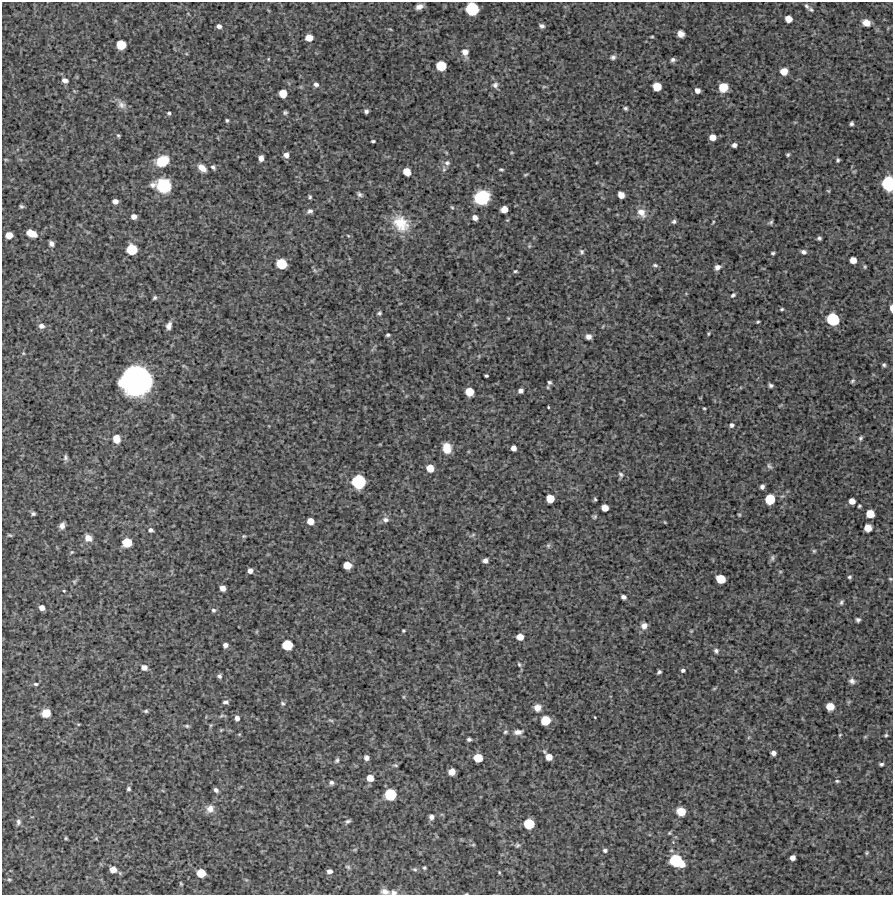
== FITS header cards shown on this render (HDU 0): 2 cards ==
NAXIS1  =                  891 /Length X axis
NAXIS2  =                  893 /Length Y axis

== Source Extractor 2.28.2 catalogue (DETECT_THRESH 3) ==
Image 891 x 893 px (HDU 0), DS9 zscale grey, 1 PNG px = 1 image px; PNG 895 x 897 px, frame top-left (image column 1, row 893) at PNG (2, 2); no overlay
Background 4550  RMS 230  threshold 683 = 3 sigma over >= 5 px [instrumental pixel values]
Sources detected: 244; all 244 listed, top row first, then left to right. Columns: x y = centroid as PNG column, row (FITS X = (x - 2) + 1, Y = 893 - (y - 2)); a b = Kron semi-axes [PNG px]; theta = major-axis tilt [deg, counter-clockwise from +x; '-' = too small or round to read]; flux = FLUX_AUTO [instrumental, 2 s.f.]
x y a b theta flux
806 6 7 5 -49 3.4e+04
419 7 8 5 21 8.3e+04
472 9 9 9 - 8.3e+05
811 9 7 5 -31 2.7e+04
788 19 6 5 - 1.4e+05
866 23 8 6 -21 1.3e+05
219 26 5 5 - 5.7e+04
542 26 5 4 - 3.8e+04
390 29 5 3 - 1.2e+04
681 34 6 6 - 9.1e+04
652 37 5 3 - 1.6e+04
309 38 6 5 - 1.7e+05
121 45 7 7 - 3.6e+05
465 52 10 7 -76 9.6e+04
613 57 6 5 - 3.8e+04
268 59 4 3 - 1.2e+04
673 60 6 5 - 3.7e+04
441 66 7 7 - 4.2e+05
784 71 6 6 - 2.1e+05
65 80 6 5 - 6.6e+04
316 84 6 5 - 4.7e+04
495 85 8 8 - 5.6e+04
657 86 6 6 - 2.7e+05
544 87 6 4 1 1.9e+04
723 87 7 7 - 3.3e+05
697 90 5 5 - 6.9e+04
283 93 6 6 - 2.3e+05
121 105 13 9 -44 8.7e+04
625 108 4 3 - 2.6e+04
366 111 4 4 - 3.7e+04
169 113 5 4 - 2.6e+04
285 113 4 3 - 2.5e+04
227 120 4 3 - 2.2e+04
851 123 4 4 - 3.1e+04
118 135 4 4 - 2.1e+04
712 137 5 5 - 1.5e+05
373 141 4 3 - 2.3e+04
734 145 5 4 - 4.8e+04
788 154 4 3 - 2.2e+04
286 155 6 6 - 6.6e+04
261 158 6 4 79 7.2e+04
6 160 6 3 -18 1.5e+04
838 160 4 3 - 2.4e+04
162 161 13 10 24 4.0e+05
447 163 8 7 - 5.6e+04
213 167 6 4 -54 3.5e+04
202 168 9 6 -43 1.5e+05
501 170 5 3 - 2.1e+04
854 171 6 3 19 1.6e+04
407 172 6 5 - 2.0e+05
525 175 5 3 - 1.7e+04
888 184 10 8 -87 9.8e+05
153 185 7 7 - 5.9e+04
163 185 13 12 - 6.2e+05
828 191 5 4 - 1.5e+04
359 194 8 5 -38 3.8e+04
621 195 6 5 - 1.2e+05
310 197 5 3 - 2.4e+04
482 197 12 10 23 6.9e+05
115 201 5 4 - 7.5e+04
21 206 4 4 - 2.6e+04
452 207 6 4 -43 2.0e+04
504 209 6 5 - 1.5e+05
310 211 8 6 27 4.6e+04
641 213 13 9 -52 1.4e+05
134 216 6 5 - 8.1e+04
475 218 5 5 - 7.4e+04
674 221 6 6 - 3.3e+04
713 222 5 3 - 1.5e+04
771 222 6 5 - 2.7e+04
401 223 24 19 -49 4.3e+05
32 233 9 6 -22 1.9e+05
9 235 6 5 - 1.6e+05
348 236 5 3 - 1.7e+04
819 238 4 4 - 2.7e+04
51 244 5 4 - 5.9e+04
529 246 6 4 47 2.1e+04
132 250 7 7 - 4.7e+05
582 252 7 5 -69 3.5e+04
804 252 6 5 - 4.2e+04
773 253 4 3 - 2.4e+04
853 260 5 5 - 1.4e+05
281 264 8 7 - 4.7e+05
655 265 7 4 -2 2.9e+04
717 267 7 5 26 6.5e+04
865 267 5 3 - 1.6e+04
315 270 7 4 -45 2.7e+04
515 271 5 4 - 2.0e+04
733 295 6 4 43 2.9e+04
155 298 4 4 - 2.7e+04
891 308 6 3 -86 6.6e+04
782 309 5 4 - 2.0e+04
379 313 6 5 - 2.6e+04
508 318 4 3 - 1.1e+04
833 319 9 8 - 7.3e+05
758 322 3 2 - 1.7e+04
475 325 6 3 -18 1.5e+04
41 326 7 6 - 6.7e+04
169 326 8 5 72 7.2e+04
603 326 5 3 - 1.2e+04
709 334 5 3 - 1.6e+04
388 335 4 3 - 2.8e+04
588 337 6 5 - 6.4e+04
23 353 5 4 - 1.5e+04
884 365 4 4 - 2.6e+04
486 376 4 3 - 2.3e+04
137 380 22 22 - 3.5e+06
853 381 6 4 41 2.3e+04
549 382 6 6 - 3.3e+04
122 383 7 6 - 2.2e+05
771 385 4 4 - 3.3e+04
521 391 5 4 - 6.0e+04
469 392 6 6 - 2.9e+05
548 407 3 2 - 1.4e+04
704 408 3 2 - 1.5e+04
732 425 5 5 - 3.6e+04
860 438 6 5 - 2.7e+04
116 439 8 7 - 1.6e+05
447 448 10 8 -79 1.9e+05
513 448 5 5 - 8.1e+04
65 457 8 6 -81 3.7e+04
769 466 9 5 -52 3.3e+04
430 468 6 6 - 1.9e+05
621 475 8 6 -52 3.7e+04
359 482 9 9 - 9.2e+05
762 487 5 4 - 4.3e+04
550 499 6 6 - 2.4e+05
595 499 4 3 - 2.2e+04
770 499 7 7 - 4.2e+05
852 501 5 5 - 1.1e+05
859 506 3 3 - 1.9e+04
605 508 6 5 - 1.4e+05
33 514 5 4 - 3.4e+04
870 514 6 6 - 2.4e+05
739 515 4 3 - 1.6e+04
594 517 6 5 - 2.5e+04
385 520 9 7 1 6.0e+04
310 521 6 5 - 1.4e+05
62 526 7 5 69 7.6e+04
868 528 6 6 - 1.8e+05
151 530 5 4 - 4.0e+04
10 535 6 4 -26 2.0e+04
473 535 6 4 20 2.2e+04
244 536 5 4 - 1.9e+04
88 538 9 8 - 1.2e+05
127 542 7 7 - 3.8e+05
548 545 7 5 69 2.9e+04
814 551 5 5 - 2.1e+04
72 552 5 5 - 1.9e+04
772 558 9 5 89 3.9e+04
485 560 5 4 - 5.4e+04
347 565 6 6 - 2.2e+05
250 571 5 5 - 6.7e+04
849 577 5 4 - 2.4e+04
720 579 7 6 - 3.3e+05
890 579 4 3 - 1.4e+04
74 582 8 6 55 2.8e+04
223 588 5 5 - 9.5e+04
64 591 3 3 - 1.6e+04
623 597 5 4 - 5.3e+04
841 602 7 4 65 2.9e+04
42 608 5 5 - 8.5e+04
213 610 6 6 - 3.5e+04
858 620 4 4 - 3.2e+04
644 626 9 8 - 8.5e+04
403 631 3 3 - 1.9e+04
691 631 5 4 - 1.4e+04
520 637 6 5 - 1.5e+05
225 645 5 4 - 5.7e+04
287 645 7 7 - 4.5e+05
716 651 6 5 - 3.8e+04
519 664 6 5 - 2.5e+04
144 667 8 7 - 7.7e+04
683 670 4 4 - 4.0e+04
659 672 5 3 - 3.0e+04
219 676 5 5 - 3.6e+04
852 681 7 6 - 5.0e+04
36 684 6 4 -2 2.8e+04
714 689 6 4 20 1.8e+04
404 697 6 4 -72 1.6e+04
226 702 7 5 1 3.8e+04
282 703 6 5 - 3.2e+04
830 706 6 6 - 2.2e+05
537 708 9 8 - 1.0e+05
146 711 6 5 - 2.5e+04
46 713 7 7 - 2.1e+05
221 716 7 3 19 2.1e+04
595 717 3 2 - 1.1e+04
237 718 6 5 - 5.7e+04
331 720 8 4 -9 2.6e+04
545 720 7 7 - 3.5e+05
78 724 5 3 - 1.4e+04
211 725 6 4 71 1.8e+04
187 726 6 4 -9 2.4e+04
221 730 5 4 - 1.5e+04
505 732 6 4 17 2.5e+04
518 732 12 6 7 7.9e+04
239 734 5 3 - 1.4e+04
840 735 5 4 - 1.5e+04
886 735 4 4 - 2.0e+04
865 737 6 3 19 1.6e+04
469 739 4 4 - 3.3e+04
773 753 5 4 - 5.6e+04
548 757 8 5 -48 1.5e+05
366 758 7 6 - 5.3e+04
478 758 7 6 - 2.9e+05
337 760 7 5 63 3.3e+04
881 764 4 3 - 2.9e+04
395 765 6 4 -4 2.3e+04
452 772 6 5 - 1.4e+05
370 778 6 6 - 1.6e+05
837 781 6 4 -1 1.9e+04
331 783 6 5 - 4.3e+04
128 789 5 5 - 2.7e+04
216 790 5 4 - 4.3e+04
390 794 8 8 - 6.0e+05
210 809 10 9 - 1.2e+05
681 811 7 6 - 2.9e+05
431 817 7 6 - 6.0e+04
348 821 7 4 21 3.4e+04
18 822 9 6 83 4.7e+04
529 824 7 7 - 4.4e+05
669 833 5 4 - 1.7e+04
66 838 4 3 - 1.9e+04
96 839 6 4 -19 1.9e+04
473 845 6 4 1 2.0e+04
517 845 7 7 - 3.7e+04
355 849 6 4 19 1.8e+04
605 850 6 5 - 3.3e+04
867 853 5 4 - 1.8e+04
793 858 5 4 - 7.5e+04
677 861 12 8 -30 8.4e+05
348 867 7 5 -19 2.8e+04
424 868 5 5 - 2.3e+04
415 869 7 6 - 3.0e+04
113 870 7 6 - 1.2e+05
329 871 5 4 - 6.9e+04
201 873 7 6 - 2.8e+05
499 873 5 3 - 1.7e+04
9 879 5 3 - 1.8e+04
181 884 5 3 - 1.7e+04
385 891 10 6 -12 7.4e+04
393 892 8 6 3 5.5e+04
466 894 4 2 - 1.2e+04
At the frame edge (FLAGS 8, measured only in part): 6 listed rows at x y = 472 9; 888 184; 891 308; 385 891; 393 892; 466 894